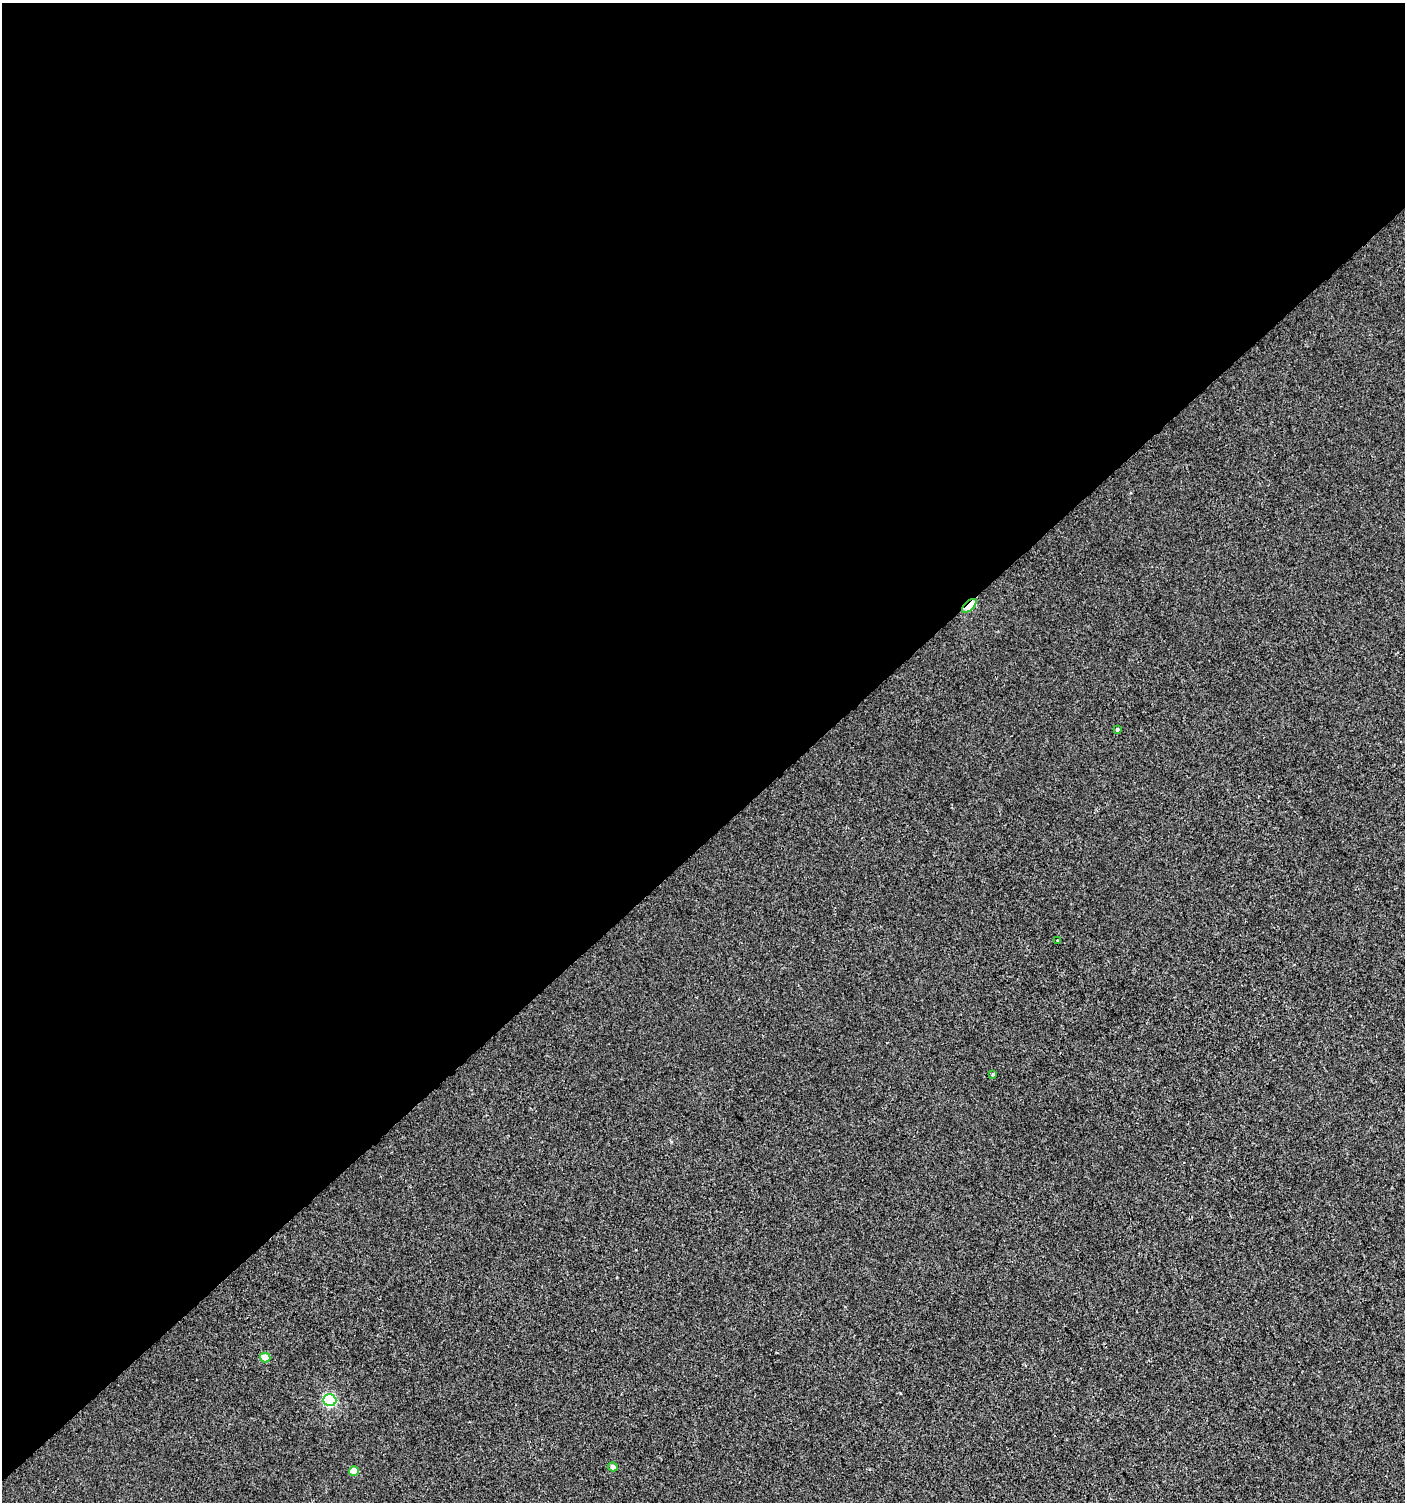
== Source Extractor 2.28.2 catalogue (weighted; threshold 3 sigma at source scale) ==
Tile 2 of 4 x 4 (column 2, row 1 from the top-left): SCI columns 1611-3013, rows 4502-6001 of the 5962 x 6005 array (HDU 1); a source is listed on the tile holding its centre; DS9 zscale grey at full resolution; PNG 1407 x 1504 px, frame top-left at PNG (2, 3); each listed source drawn as its Kron ellipse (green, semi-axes under 4 px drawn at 4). Shown black and unused: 56% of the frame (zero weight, under 2 of 3 exposures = <1% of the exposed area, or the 3 px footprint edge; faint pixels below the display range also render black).
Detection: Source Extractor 2.28.2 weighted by HDU 2 'WHT'; one run over the whole footprint, this tile lists its part. Background 0.00128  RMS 0.0057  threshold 0.0255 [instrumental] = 3 sigma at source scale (4.5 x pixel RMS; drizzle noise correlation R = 1.50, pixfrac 1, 0.0396/0.0396 arcsec/px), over >= 5 px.
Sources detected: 8; all 8 listed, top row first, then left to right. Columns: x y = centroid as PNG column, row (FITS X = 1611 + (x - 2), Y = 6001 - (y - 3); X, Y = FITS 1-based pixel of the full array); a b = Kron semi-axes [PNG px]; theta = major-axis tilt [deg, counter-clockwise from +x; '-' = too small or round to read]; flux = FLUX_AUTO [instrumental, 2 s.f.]
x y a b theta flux
969 606 9 4 42 25
1117 730 3 3 - 3.2
1057 940 3 2 - 0.68
993 1074 3 3 - 1.9
265 1358 5 5 - 8.9
330 1400 6 6 - 70
613 1467 4 4 - 2.3
354 1471 5 4 - 7.1
Overlapping masked pixels (flux is a lower limit): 1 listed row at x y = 969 606